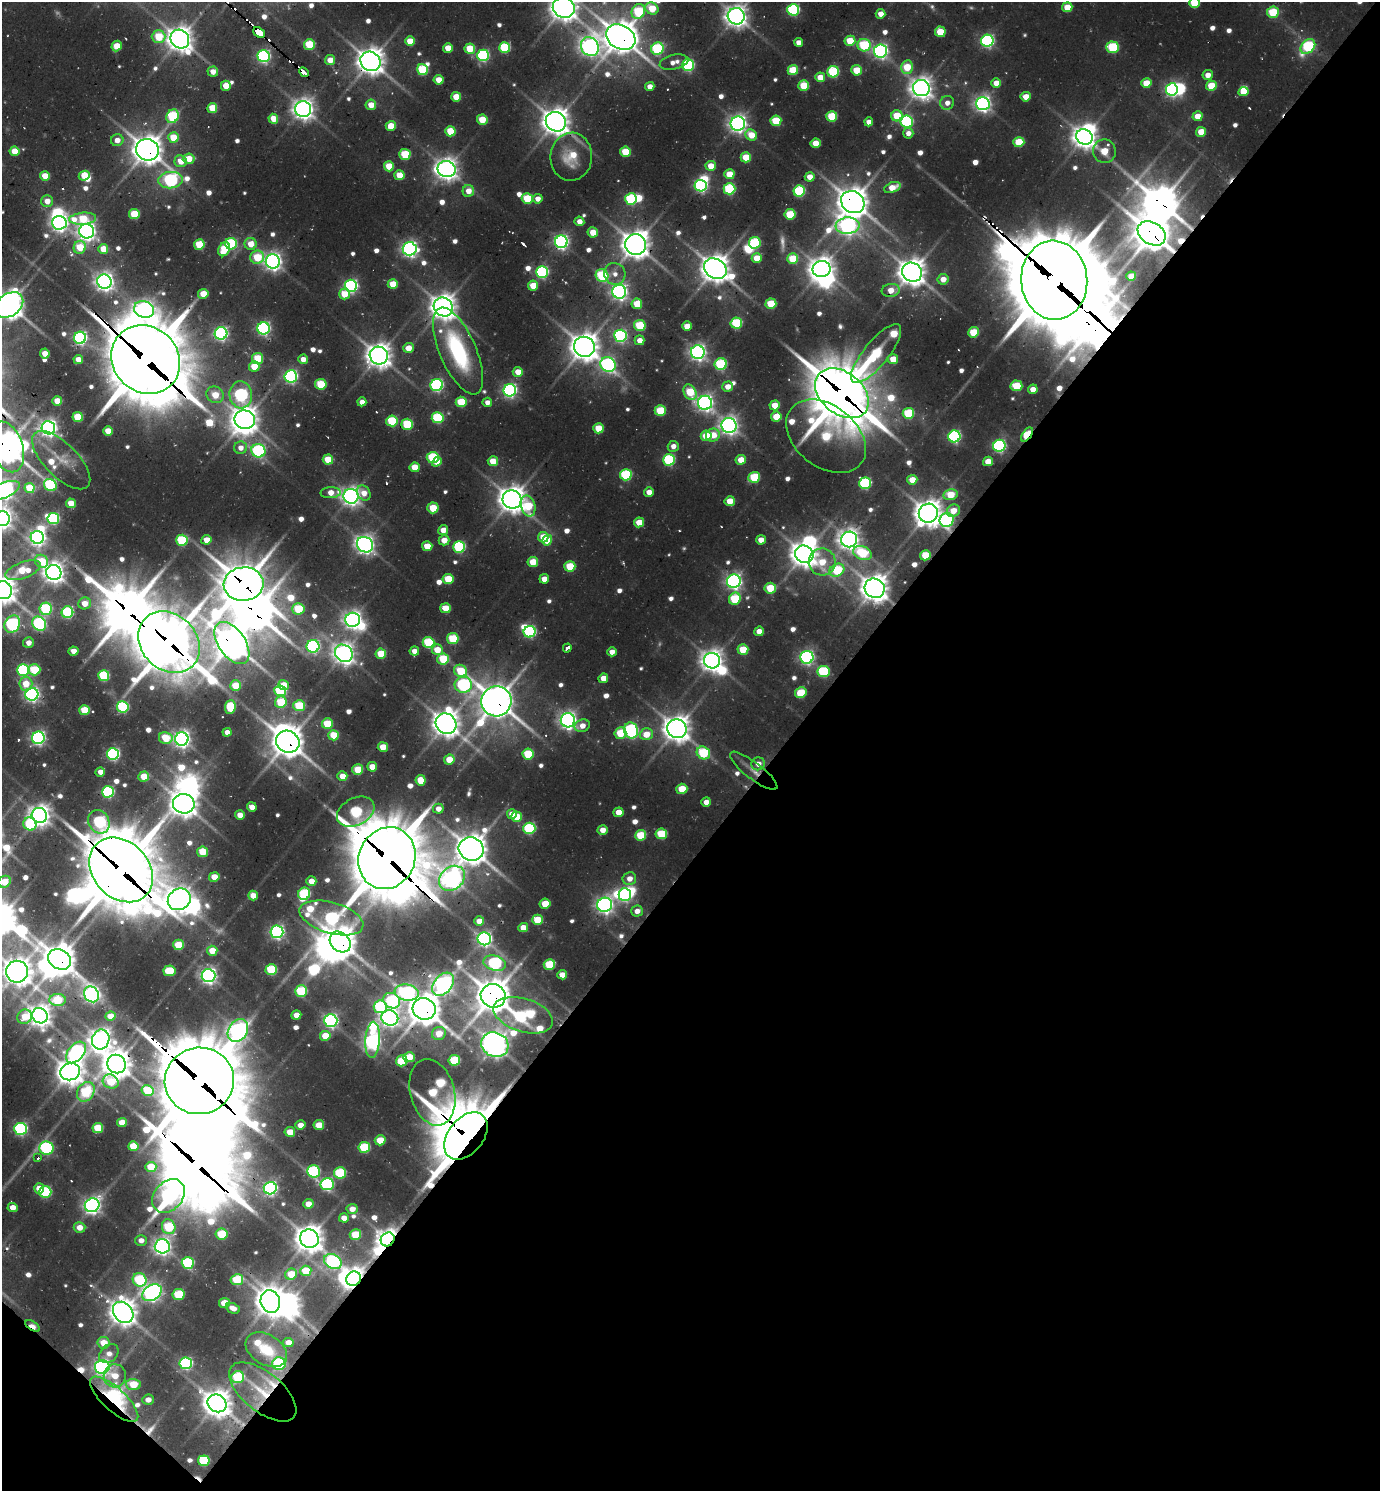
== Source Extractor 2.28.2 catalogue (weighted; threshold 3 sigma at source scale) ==
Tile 15 of 4 x 4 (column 3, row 4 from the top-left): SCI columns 3055-4432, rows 33-1521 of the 5997 x 5989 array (HDU 1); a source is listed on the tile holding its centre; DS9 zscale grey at full resolution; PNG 1382 x 1493 px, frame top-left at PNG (2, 2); each listed source drawn as its Kron ellipse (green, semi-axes under 4 px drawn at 4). Shown black and unused: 44% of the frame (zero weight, under 2 of 3 exposures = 3% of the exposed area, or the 3 px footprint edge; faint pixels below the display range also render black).
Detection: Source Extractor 2.28.2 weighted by HDU 2 'WHT'; one run over the whole footprint, this tile lists its part. Background 0.0997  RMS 0.009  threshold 0.0407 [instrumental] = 3 sigma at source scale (4.5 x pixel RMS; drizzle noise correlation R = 1.50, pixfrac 1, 0.05/0.05 arcsec/px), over >= 5 px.
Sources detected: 743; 14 too faint to see at this stretch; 50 inside a brighter object's white glare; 13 cosmic-ray / hot-pixel residue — neither listed nor drawn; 11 inside a brighter listed object's ellipse — not listed separately; of the other 655, all 500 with FLUX_AUTO >= 8.68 (the completeness limit of this list) listed and drawn (155 fainter detections not listed), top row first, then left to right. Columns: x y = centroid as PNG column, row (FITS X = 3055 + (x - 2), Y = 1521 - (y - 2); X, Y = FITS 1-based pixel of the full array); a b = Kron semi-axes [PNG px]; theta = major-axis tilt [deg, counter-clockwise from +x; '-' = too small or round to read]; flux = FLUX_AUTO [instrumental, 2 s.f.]
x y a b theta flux
1194 3 5 5 - 41
1067 7 5 5 - 29
564 8 11 10 - 1500
652 8 7 6 - 36
793 10 6 6 - 160
638 12 8 6 64 81
1273 12 6 5 - 60
880 14 5 4 - 12
736 16 8 8 - 980
259 32 6 4 -40 110
940 32 5 5 - 38
159 37 7 6 - 48
621 37 15 12 -31 2200
180 39 10 9 - 1300
410 41 5 5 - 25
850 41 5 5 - 36
987 41 6 6 - 250
798 42 4 4 - 9.4
309 44 5 5 - 55
864 45 7 6 - 89
117 46 5 5 - 22
590 46 10 8 -56 650
1113 47 6 5 - 93
1308 47 8 6 46 110
448 48 5 5 - 21
505 48 5 5 - 93
470 49 5 5 - 39
657 49 6 6 - 120
880 51 6 6 - 380
483 55 6 6 - 160
263 56 6 6 - 250
330 60 5 5 - 16
370 61 10 9 - 1500
674 62 14 7 13 11
688 65 6 6 - 170
907 67 7 6 - 38
422 70 5 5 - 84
793 70 5 5 - 42
856 70 5 5 - 30
213 72 5 5 - 12
304 72 5 3 - 60
833 72 6 5 - 100
1208 75 5 5 - 12
820 77 5 5 - 19
439 80 5 5 - 19
996 83 5 5 - 14
1146 83 5 5 - 28
226 86 5 5 - 24
804 86 5 5 - 39
1211 86 5 5 - 33
650 87 4 4 - 11
921 88 8 8 - 1000
1172 89 6 6 - 270
1243 92 5 4 - 22
456 97 5 5 - 27
1026 97 5 5 - 16
947 103 7 6 - 8.9
983 104 7 6 - 520
371 105 5 5 - 16
212 108 5 5 - 34
303 109 8 8 - 900
173 116 7 6 - 110
832 116 5 5 - 57
897 116 6 5 - 35
1197 116 5 5 - 18
273 119 5 5 - 21
482 120 5 5 - 31
776 121 5 5 - 52
907 121 6 6 - 170
556 122 10 9 - 1500
869 122 4 4 - 9.1
738 124 7 7 - 600
391 126 5 5 - 25
450 131 5 5 - 36
1201 132 5 5 - 23
908 133 5 5 - 8.7
751 135 6 5 - 25
173 137 5 5 - 33
1085 137 8 7 - 1100
117 140 6 6 - 12
1019 142 5 5 - 46
816 143 5 5 - 20
147 150 11 10 - 1700
15 151 5 5 - 28
1104 151 12 11 - 36
625 152 5 5 - 39
405 154 5 5 - 56
571 157 24 21 85 40
746 157 5 5 - 34
189 159 6 5 - 21
181 161 6 6 - 19
389 166 5 5 - 31
711 166 5 5 - 19
447 169 9 8 - 990
729 174 5 5 - 25
399 175 5 5 - 30
45 176 5 5 - 27
84 176 5 4 - 30
810 177 5 4 - 13
170 180 12 8 7 230
701 186 6 5 - 240
892 187 9 5 19 18
729 189 6 5 - 110
468 191 6 6 - 15
799 191 6 5 - 110
527 198 5 5 - 56
538 199 5 5 - 10
631 199 6 5 - 110
47 201 6 6 - 13
853 202 12 10 -35 1900
134 214 5 5 - 49
790 214 5 5 - 58
83 219 13 6 5 52
579 221 5 5 - 11
59 223 7 7 - 540
848 226 12 8 5 560
87 231 7 7 - 700
593 232 5 5 - 22
1152 233 15 11 -32 2900
561 242 6 6 - 360
755 243 6 5 - 100
199 244 5 5 - 48
231 244 6 5 - 100
251 244 6 6 - 19
636 245 10 10 - 1500
80 247 6 6 - 37
103 249 5 5 - 20
224 249 7 5 67 48
410 249 7 6 - 450
257 257 7 6 - 48
757 258 5 5 - 21
793 259 5 5 - 40
273 261 7 7 - 620
715 269 12 9 -31 1600
822 269 9 8 - 1100
542 272 6 6 - 190
912 272 10 9 - 1500
615 274 11 10 - 11
602 276 6 6 - 99
1131 276 5 4 - 20
943 279 5 5 - 14
1054 280 39 33 -85 13000
104 282 7 7 - 710
393 284 5 5 - 29
351 286 6 6 - 280
533 286 5 5 - 28
891 290 9 6 8 17
619 292 7 7 - 480
203 294 5 5 - 27
344 294 5 5 - 27
637 304 5 5 - 30
771 304 5 5 - 49
9 305 15 11 36 1700
443 307 10 9 - 1400
144 310 10 8 -21 630
736 323 6 5 - 85
640 325 5 5 - 66
687 326 5 4 - 19
263 328 6 6 - 280
973 332 5 5 - 48
221 333 6 6 - 310
620 336 6 6 - 230
80 338 6 6 - 280
639 340 5 5 - 11
584 347 10 10 - 1700
408 348 5 5 - 17
458 351 47 18 -67 130
698 352 7 6 - 500
45 354 5 5 - 16
876 354 37 12 51 120
379 356 9 8 - 1200
258 358 5 5 - 44
146 359 36 32 -43 9400
303 359 5 4 - 13
893 359 5 5 - 22
78 360 5 4 - 16
608 364 8 7 - 320
721 364 6 6 - 110
254 366 5 5 - 25
518 372 5 5 - 17
291 376 6 6 - 270
321 384 5 5 - 59
437 385 6 6 - 210
1016 386 6 5 - 46
728 387 5 5 - 14
1033 389 5 4 - 12
510 390 6 6 - 310
690 392 8 6 -59 55
842 393 30 21 -39 5700
215 395 9 8 - 24
241 395 13 11 -84 240
57 401 5 4 - 29
362 402 4 4 - 9.7
461 402 5 5 - 47
487 402 5 4 - 8.9
705 403 7 7 - 500
775 405 5 5 - 22
660 411 5 5 - 52
908 413 6 5 - 75
78 417 5 5 - 45
776 417 5 5 - 26
438 418 6 5 - 100
245 420 10 9 - 1300
392 421 5 5 - 77
407 424 5 5 - 72
729 425 7 7 - 650
48 428 7 6 - 570
598 428 5 5 - 34
108 431 5 5 - 18
713 435 7 6 - 22
1027 435 8 4 54 78
706 436 5 5 - 28
826 436 45 31 -38 130
954 436 6 6 - 230
673 446 5 5 - 8.7
999 446 6 6 - 220
7 447 26 16 -70 2200
241 448 6 6 - 9.2
258 451 7 6 - 160
433 458 6 5 - 95
61 460 37 16 -45 17
328 460 5 5 - 36
669 460 6 5 - 130
741 460 5 5 - 19
493 461 5 5 - 24
988 461 5 4 - 17
437 462 5 4 - 13
415 467 5 5 - 25
626 475 6 5 - 110
754 477 6 5 - 61
912 480 5 5 - 19
865 483 6 6 - 130
50 485 7 5 -39 130
29 488 5 5 - 38
4 490 16 7 23 570
649 492 5 4 - 12
331 493 10 5 3 16
364 493 8 6 -59 14
950 495 7 5 11 33
351 496 7 7 - 680
512 499 9 9 - 1500
730 501 5 5 - 24
71 503 5 5 - 18
528 506 11 7 -76 53
433 508 5 5 - 34
953 511 7 6 - 17
928 513 10 9 - 1500
53 518 6 6 - 140
2 519 7 7 - 720
947 520 7 7 - 240
639 522 5 5 - 21
443 530 5 5 - 16
37 537 6 6 - 440
543 537 5 5 - 29
849 539 8 8 - 940
182 540 6 5 - 90
206 540 5 4 - 18
444 540 5 5 - 16
547 540 5 4 - 24
761 540 5 4 - 13
365 545 8 7 - 680
427 546 5 5 - 24
459 547 6 5 - 150
862 553 9 6 -23 64
804 554 9 8 - 1400
925 555 5 5 - 34
42 561 7 6 - 40
533 562 5 5 - 30
822 562 13 13 - 34
570 566 5 5 - 46
23 570 18 8 20 41
837 570 8 6 27 77
54 573 7 7 - 930
448 579 5 5 - 41
544 579 5 4 - 13
734 581 7 6 - 440
244 584 20 17 5 3600
770 588 6 5 - 40
875 588 10 9 - 1500
3 590 9 9 - 1300
735 599 6 5 - 70
85 603 6 6 - 14
445 608 5 5 - 27
46 609 6 6 - 120
298 609 6 5 - 60
67 612 6 5 - 130
353 620 7 7 - 650
12 624 9 7 56 220
39 624 8 6 -50 220
759 631 5 4 - 13
530 632 6 5 - 160
453 639 6 5 - 62
169 642 34 27 -45 5000
428 642 6 5 - 84
28 643 5 5 - 11
232 643 24 13 -55 2200
313 646 6 6 - 260
567 648 4 3 - 10
743 649 5 5 - 33
437 650 5 5 - 22
74 651 5 4 - 11
414 651 4 4 - 10
612 652 5 4 - 10
344 653 9 8 - 930
381 654 5 5 - 36
807 657 6 6 - 330
443 659 6 5 - 57
712 661 8 7 - 1000
23 670 6 6 - 170
34 670 6 5 - 61
461 671 7 6 - 45
823 671 6 5 - 99
104 676 5 5 - 92
603 678 5 4 - 15
26 684 7 6 - 24
283 685 5 5 - 19
463 685 8 8 - 200
236 686 5 5 - 34
280 691 6 5 - 96
801 693 6 5 - 41
32 694 6 6 - 390
496 701 15 15 - 2400
281 702 6 6 - 53
299 706 6 5 - 60
123 707 6 5 - 120
230 707 7 5 83 60
85 710 5 5 - 46
568 720 7 7 - 590
327 724 5 5 - 44
446 724 11 10 - 1500
582 726 8 6 17 12
677 729 10 9 - 1500
631 730 8 7 - 220
227 732 4 4 - 9.7
620 733 6 5 - 47
646 734 6 6 - 22
333 735 5 5 - 32
38 738 6 6 - 330
166 738 7 6 - 35
182 739 6 6 - 560
288 742 12 10 -30 2100
383 747 5 5 - 25
703 753 7 6 - 83
113 754 6 6 - 220
528 754 5 5 - 66
449 759 5 5 - 20
758 764 7 6 - 9.2
372 767 5 4 - 19
358 770 5 5 - 36
754 771 29 8 -37 12
100 772 4 4 - 10
144 776 5 5 - 28
342 776 5 4 - 15
421 780 5 5 - 27
682 789 5 5 - 34
108 792 6 5 - 160
706 802 5 4 - 10
184 804 11 10 - 1500
252 807 5 4 - 10
438 809 5 5 - 11
356 812 20 13 27 140
618 812 5 4 - 16
512 814 5 5 - 13
39 815 8 7 - 960
240 815 5 5 - 14
516 817 5 5 - 32
99 822 12 10 -59 140
30 824 7 6 - 79
529 828 6 5 - 130
603 830 5 4 - 13
661 834 6 5 - 59
641 835 5 5 - 50
471 849 12 11 - 2100
203 852 5 5 - 39
387 858 32 28 64 7800
121 870 36 28 -46 7400
214 877 5 5 - 20
452 878 14 11 41 820
629 879 7 6 - 11
311 881 5 5 - 14
4 882 6 5 - 28
304 894 6 6 - 100
625 895 6 6 - 250
253 896 5 5 - 14
179 899 12 10 34 1200
545 904 5 5 - 32
605 905 7 7 - 560
637 911 6 5 - 10
331 918 33 15 -16 260
537 920 5 5 - 36
479 921 5 4 - 14
523 928 5 4 - 16
277 932 6 6 - 350
484 939 7 6 - 370
340 942 12 9 -45 1900
178 945 5 5 - 42
212 951 5 5 - 23
59 959 12 9 -31 2000
494 963 11 7 -15 180
549 964 6 5 - 62
271 970 6 5 - 79
169 971 6 5 - 54
17 972 11 11 - 1700
562 975 5 4 - 13
208 976 7 6 - 500
443 984 13 9 48 700
301 991 6 5 - 84
407 992 12 8 -9 220
91 994 8 7 - 480
493 996 12 11 - 2500
58 1000 8 6 2 47
392 1001 9 7 -32 120
380 1007 6 6 - 130
424 1009 11 10 - 2300
296 1015 5 4 - 13
523 1015 31 16 -17 220
40 1016 8 7 - 1100
110 1016 5 4 - 20
25 1017 7 7 - 25
390 1018 8 7 - 640
331 1021 6 6 - 330
238 1031 12 9 57 700
439 1033 7 6 - 18
325 1036 5 5 - 26
101 1039 10 8 72 950
373 1040 18 7 87 530
495 1045 14 12 -26 1300
76 1052 12 8 49 250
409 1057 5 5 - 27
454 1060 6 5 - 71
402 1061 6 5 - 51
116 1064 9 9 - 1600
70 1072 10 8 14 1400
199 1081 35 33 11 10000
111 1082 8 7 - 40
147 1090 6 5 - 47
86 1092 10 8 59 71
432 1092 34 22 -75 83
122 1122 5 4 - 21
300 1125 5 4 - 11
319 1125 5 5 - 23
98 1128 5 5 - 46
21 1129 6 6 - 210
290 1132 5 5 - 21
466 1136 27 17 52 6300
380 1140 5 5 - 31
133 1146 5 5 - 33
364 1147 6 5 - 76
46 1148 7 6 - 200
38 1158 3 3 - 9.4
151 1167 5 5 - 29
313 1171 6 6 - 140
340 1173 6 5 - 83
327 1184 7 6 - 170
270 1188 6 6 - 310
39 1189 5 5 - 15
45 1192 6 6 - 120
168 1196 19 14 48 340
308 1204 5 4 - 15
92 1205 7 7 - 550
13 1207 5 4 - 14
352 1209 5 5 - 9.9
344 1218 5 4 - 11
79 1227 6 5 - 13
169 1227 7 6 - 74
222 1234 6 5 - 51
355 1235 6 5 - 44
309 1239 9 9 - 1600
388 1239 7 6 - 970
141 1240 6 5 - 9.3
162 1246 7 7 - 620
333 1261 9 7 -29 210
188 1263 6 6 - 110
306 1271 5 5 - 39
291 1274 6 5 - 31
353 1279 7 7 - 1100
140 1280 7 6 - 92
237 1280 6 5 - 63
152 1293 10 7 33 520
179 1294 6 5 - 65
270 1302 11 9 -72 1700
224 1303 5 5 - 28
233 1308 7 5 -24 10
123 1312 11 9 -50 1500
32 1326 8 4 -31 22
288 1342 5 4 - 12
104 1343 6 5 - 22
266 1350 22 15 -32 33
109 1354 11 8 45 11
186 1363 6 6 - 190
279 1363 6 6 - 120
102 1367 7 7 - 450
115 1376 11 11 - 21
238 1377 6 5 - 79
133 1384 7 5 -2 34
263 1392 40 19 -39 36
114 1399 31 11 -42 470
148 1400 6 5 - 9.7
217 1403 10 8 -33 1500
204 1461 6 5 - 76
Overlapping masked pixels (flux is a lower limit): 40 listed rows (the first 20) at x y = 259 32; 621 37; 370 61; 304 72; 147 150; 853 202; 1152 233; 636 245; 1054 280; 891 290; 146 359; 842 393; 407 424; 1027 435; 7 447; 947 520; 804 554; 23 570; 244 584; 875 588
Isophote crosses this tile's border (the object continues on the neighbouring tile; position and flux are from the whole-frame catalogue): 13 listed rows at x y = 1194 3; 564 8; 652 8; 736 16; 9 305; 7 447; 4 490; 2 519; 3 590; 12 624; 4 882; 17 972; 13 1207